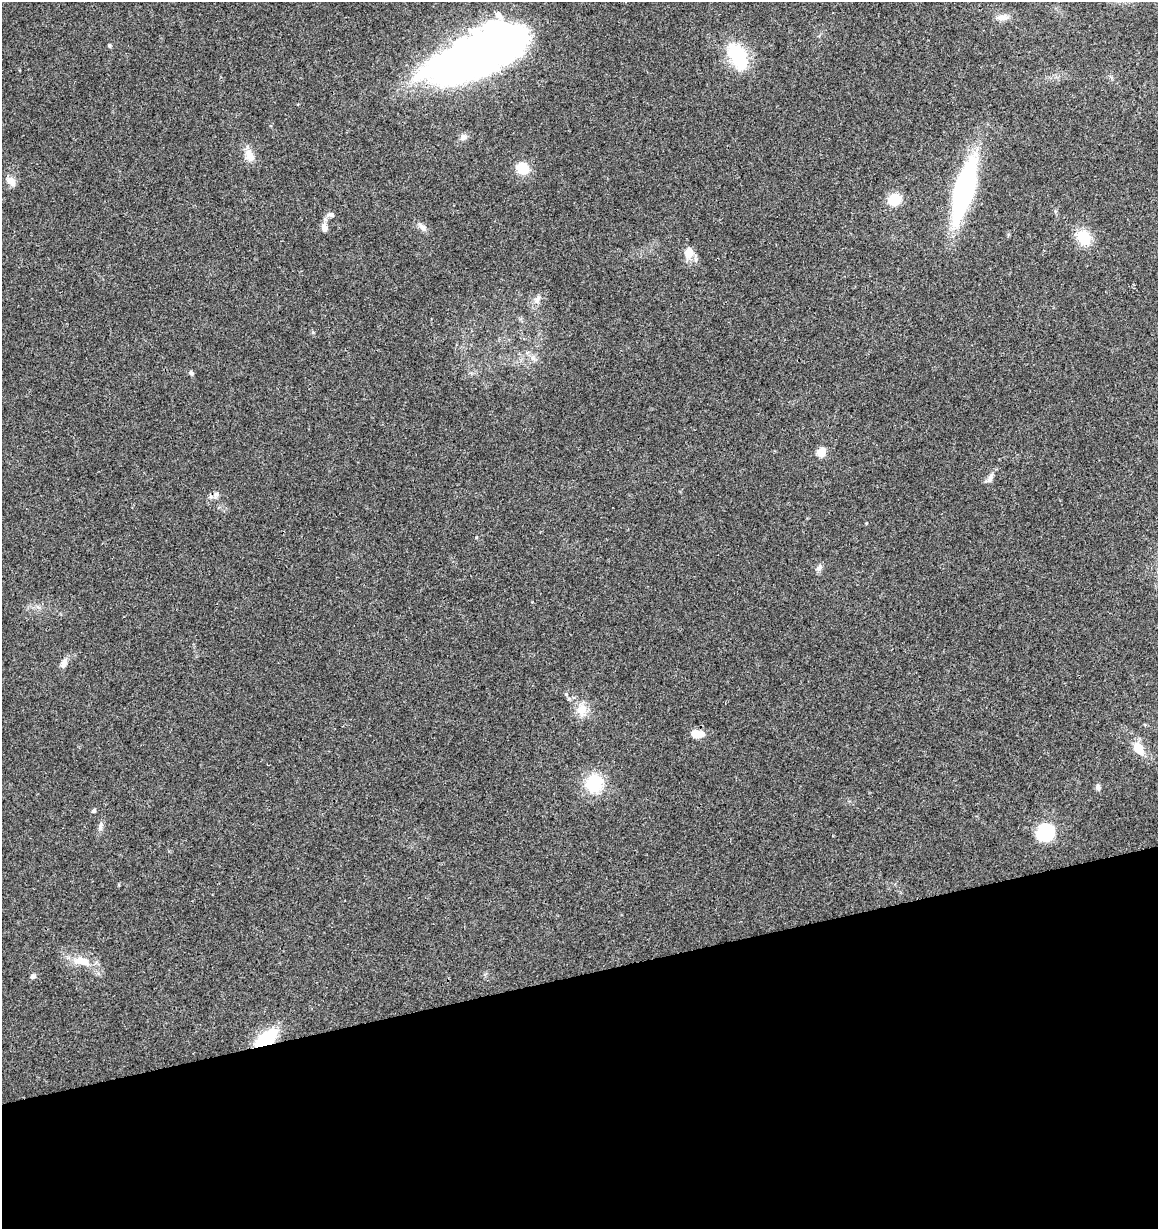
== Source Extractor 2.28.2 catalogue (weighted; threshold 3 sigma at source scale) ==
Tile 14 of 4 x 4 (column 2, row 4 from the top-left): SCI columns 1200-2355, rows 64-1290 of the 4760 x 5028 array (HDU 1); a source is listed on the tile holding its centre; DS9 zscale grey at full resolution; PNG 1160 x 1231 px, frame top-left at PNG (2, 2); no overlay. Shown black and unused: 21% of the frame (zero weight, under 3 of 4 exposures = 5% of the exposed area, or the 3 px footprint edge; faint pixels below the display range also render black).
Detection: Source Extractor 2.28.2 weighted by HDU 2 'WHT'; one run over the whole footprint, this tile lists its part. Background 0.043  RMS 0.0036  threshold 0.016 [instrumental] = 3 sigma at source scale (4.5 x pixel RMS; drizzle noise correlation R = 1.50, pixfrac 1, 0.0396/0.0396 arcsec/px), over >= 5 px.
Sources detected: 40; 4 inside a brighter object's white glare — not listed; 2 inside a brighter listed object's ellipse — not listed separately; the other 34 listed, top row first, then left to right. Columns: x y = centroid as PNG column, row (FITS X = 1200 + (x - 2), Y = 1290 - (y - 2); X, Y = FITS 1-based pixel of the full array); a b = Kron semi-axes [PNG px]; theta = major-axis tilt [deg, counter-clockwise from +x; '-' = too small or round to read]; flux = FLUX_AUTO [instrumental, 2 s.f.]
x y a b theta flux
1003 18 14 8 11 2.3
109 46 5 5 - 0.52
737 56 32 17 -63 19
463 59 80 39 27 190
464 137 8 8 - 1.3
249 155 18 11 -69 3.8
522 168 11 9 -27 8.5
11 181 12 9 -47 2.6
964 189 49 14 75 83
894 199 13 10 26 8
331 215 10 6 -9 1.1
324 227 12 7 -86 2
422 227 12 7 -50 1.5
1084 237 17 14 -52 8.9
689 252 14 11 82 4.1
537 300 12 8 56 2
191 373 6 5 - 0.73
821 452 5 5 - 15
990 478 15 6 53 1.7
216 494 7 7 - 1.2
819 567 10 6 52 1.2
64 663 14 7 67 1.9
566 694 5 5 - 0.54
582 710 17 14 89 4.8
696 733 12 10 -22 3.4
1138 748 12 8 -55 6.8
594 783 21 18 69 14
1098 787 7 6 - 1.1
93 811 5 4 - 0.75
101 826 11 4 85 1.1
1046 832 17 15 44 20
81 961 24 11 -11 6.7
33 976 6 5 - 0.66
266 1038 18 9 36 24
Overlapping masked pixels (flux is a lower limit): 1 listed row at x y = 266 1038
Unlisted compact peaks at least as high as the median listed source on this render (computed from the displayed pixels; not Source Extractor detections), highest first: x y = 476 537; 313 332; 866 523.